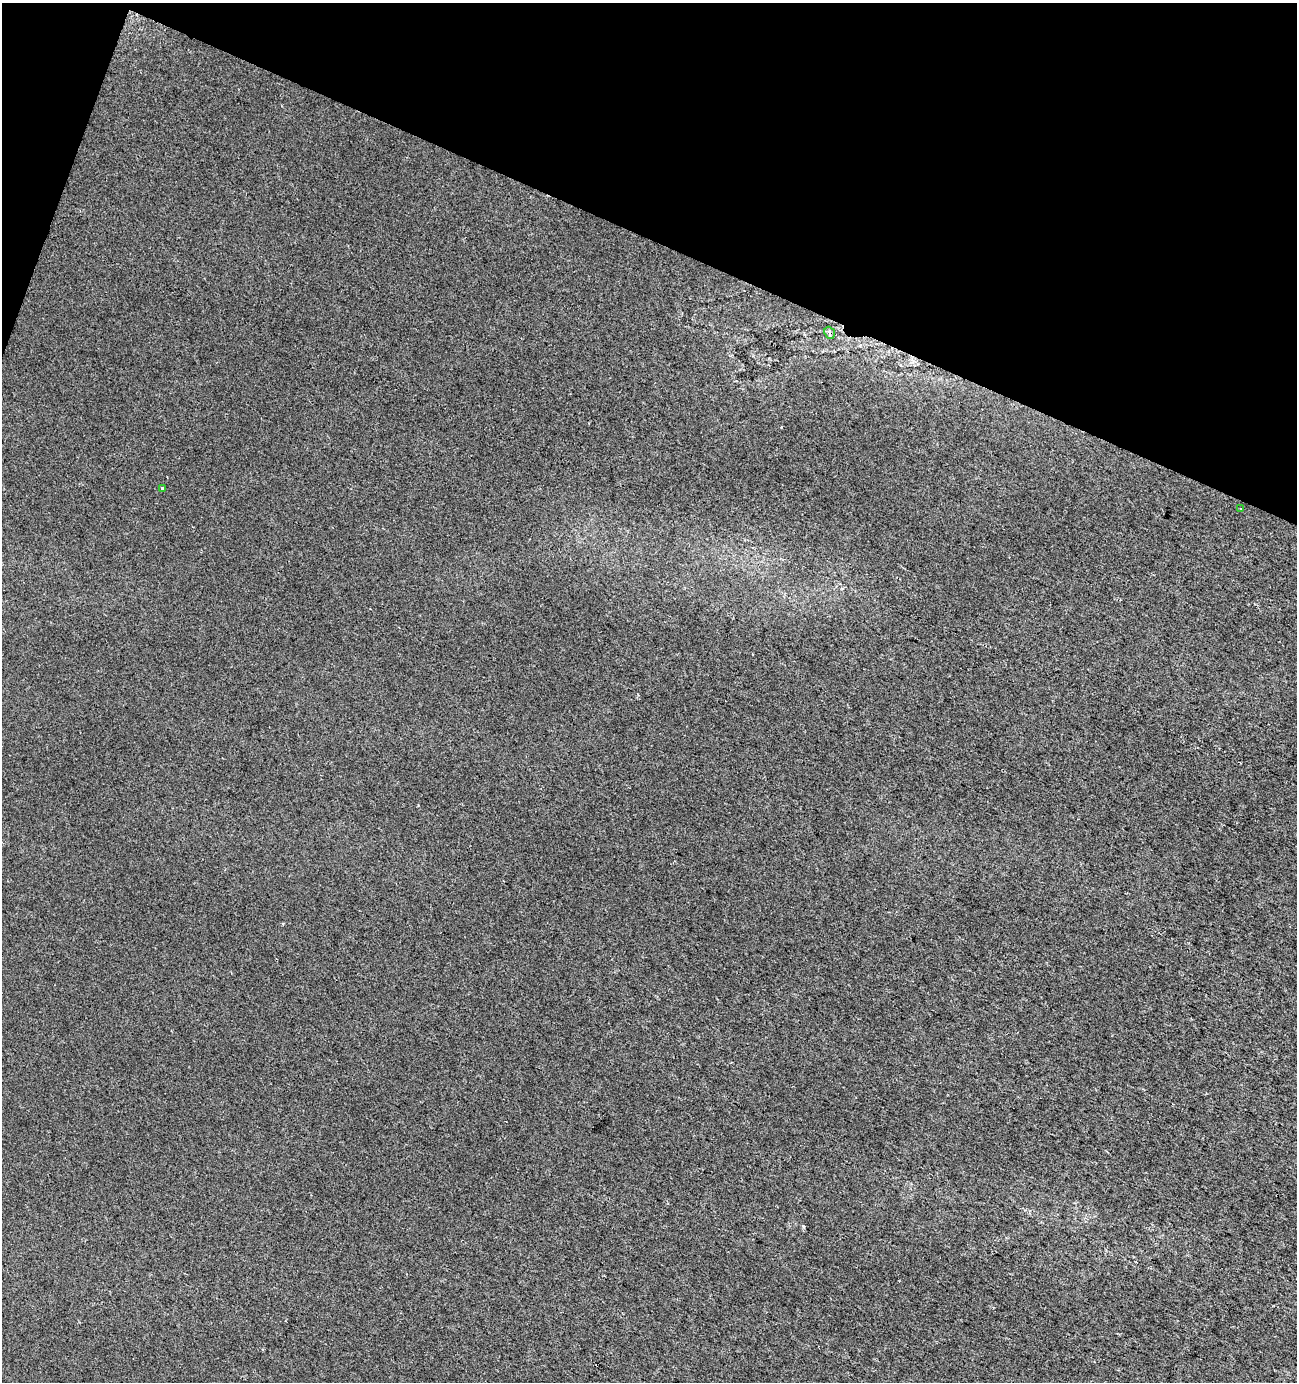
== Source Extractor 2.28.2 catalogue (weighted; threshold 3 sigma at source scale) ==
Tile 2 of 4 x 4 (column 2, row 1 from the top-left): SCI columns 1506-2800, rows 4149-5528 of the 5665 x 5528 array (HDU 1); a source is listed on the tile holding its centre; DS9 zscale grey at full resolution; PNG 1299 x 1384 px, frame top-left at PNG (2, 3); each listed source drawn as its Kron ellipse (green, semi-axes under 4 px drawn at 4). Shown black and unused: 19% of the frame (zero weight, under 2 of 3 exposures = <1% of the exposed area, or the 3 px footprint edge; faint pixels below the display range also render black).
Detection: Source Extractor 2.28.2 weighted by HDU 2 'WHT'; one run over the whole footprint, this tile lists its part. Background 0.0287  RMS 0.0052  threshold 0.0234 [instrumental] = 3 sigma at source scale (4.5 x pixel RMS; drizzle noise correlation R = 1.50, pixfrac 1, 0.0396/0.0396 arcsec/px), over >= 5 px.
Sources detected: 3; all 3 listed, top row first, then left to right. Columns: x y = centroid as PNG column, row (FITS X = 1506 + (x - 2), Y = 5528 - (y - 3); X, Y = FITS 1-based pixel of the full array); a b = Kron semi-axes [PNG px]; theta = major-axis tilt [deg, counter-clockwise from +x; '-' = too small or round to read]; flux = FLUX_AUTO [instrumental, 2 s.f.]
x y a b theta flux
830 333 6 5 - 1.7
162 488 3 3 - 1.5
1241 509 3 2 - 0.45
Overlapping masked pixels (flux is a lower limit): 1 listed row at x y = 830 333